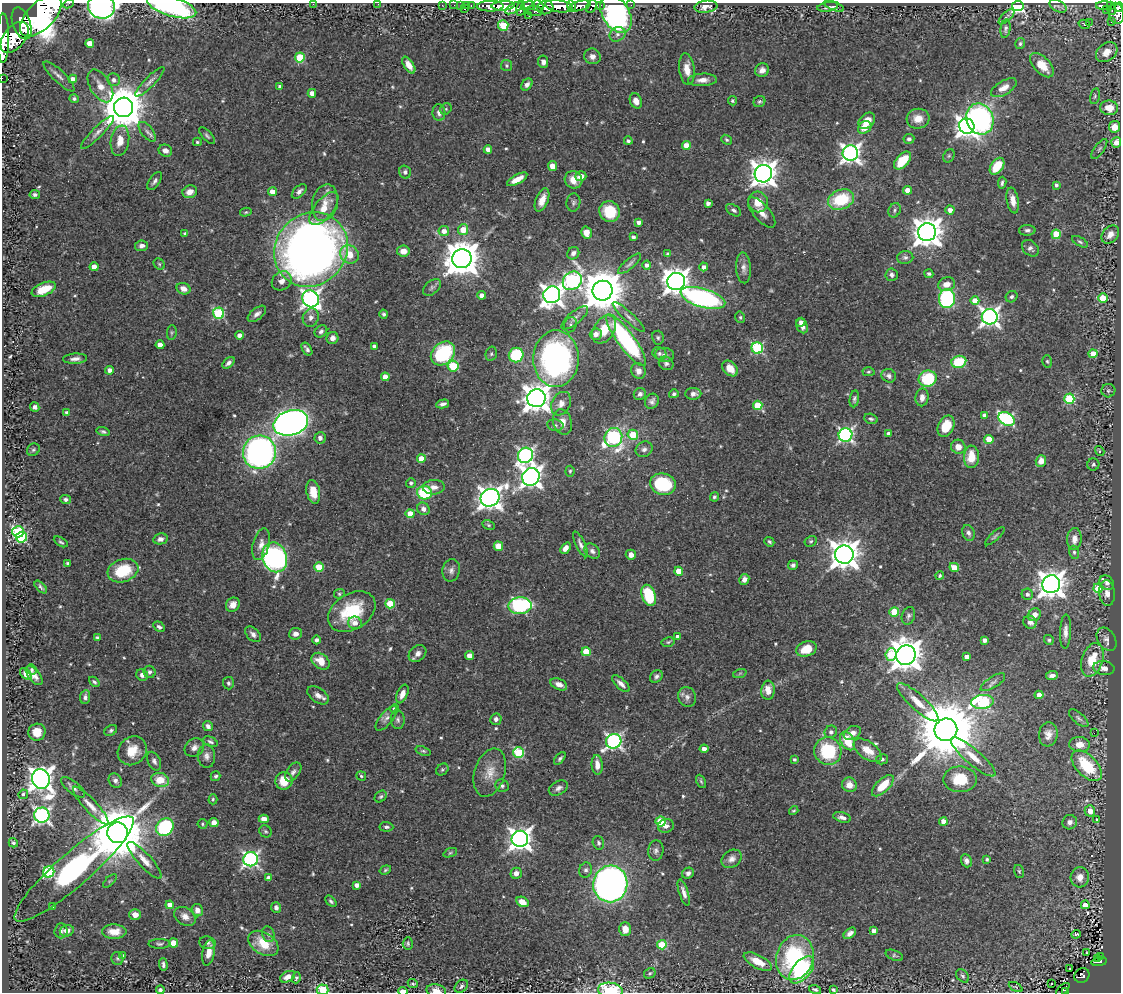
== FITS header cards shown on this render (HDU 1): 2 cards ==
NAXIS1  =                 1119
NAXIS2  =                  990

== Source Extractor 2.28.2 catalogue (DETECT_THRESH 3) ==
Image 1119 x 990 px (HDU 1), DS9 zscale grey, 1 PNG px = 1 image px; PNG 1123 x 994 px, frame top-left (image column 1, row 990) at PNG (2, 3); each listed source drawn as its Kron ellipse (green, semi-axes under 4 px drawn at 4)
Background 0.686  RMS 0.019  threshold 0.0566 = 3 sigma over >= 5 px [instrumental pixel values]
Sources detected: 586; of the 586, the 500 brightest by FLUX_AUTO listed and drawn (86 fainter detections omitted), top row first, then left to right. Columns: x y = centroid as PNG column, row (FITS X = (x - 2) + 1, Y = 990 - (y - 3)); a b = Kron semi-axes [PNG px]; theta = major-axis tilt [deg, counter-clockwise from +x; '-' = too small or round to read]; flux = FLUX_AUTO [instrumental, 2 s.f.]
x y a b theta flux
68 4 5 2 - 31
313 4 2 2 - 4.2
378 4 2 2 - 3.9
442 5 2 2 - 9.7
454 5 2 2 - 8
460 5 2 2 - 8.4
471 5 3 2 - 21
631 5 2 2 - 5.6
467 6 4 3 - 38
490 6 13 5 1 1000
503 6 11 4 4 1200
528 6 7 4 12 520
538 6 6 5 - 220
559 6 14 6 -8 1600
572 6 6 3 -66 320
580 6 11 5 13 770
591 6 7 5 61 220
600 6 3 3 - 120
834 6 11 4 -21 2.3
1018 6 5 5 - 270
1058 6 9 5 -26 4.2
1104 6 8 3 2 160
1111 6 4 3 - 120
101 7 13 12 - 490
172 7 25 9 -17 210
545 7 8 6 16 750
706 7 11 6 7 8
828 7 10 5 10 3.9
1119 7 5 3 - 210
514 8 9 4 30 430
464 9 3 3 - 59
521 9 7 4 80 340
1106 10 2 2 - 5.2
1112 10 5 3 - 51
534 11 9 5 -5 200
1116 13 11 7 -78 590
616 14 21 13 -58 530
41 15 26 13 46 21000
529 16 2 2 - 5.4
1006 17 10 4 43 2.9
1089 22 3 3 - 21
1111 22 3 2 - 13
22 23 16 9 -71 1700
1084 24 6 4 -16 1.9
503 25 5 5 - 53
1005 29 9 5 83 3.1
617 34 8 7 - 4.8
15 37 18 10 51 1600
3 38 25 6 90 1600
90 43 4 4 - 14
1020 44 5 5 - 2.4
1107 52 12 8 38 13
592 56 8 7 - 7.1
300 57 5 5 - 64
543 62 6 5 - 6.1
409 65 9 5 -57 10
1042 65 15 8 -46 22
507 66 6 5 - 2.6
687 69 16 7 -84 14
762 70 7 6 - 6.8
59 76 20 6 -44 7
2 78 2 2 - 5.6
73 79 4 4 - 9.2
114 80 6 6 - 5.5
702 80 14 6 3 9
150 82 20 5 45 5.8
527 84 7 5 49 4.5
100 86 18 10 -58 16
280 86 4 3 - 3.2
1004 88 14 7 31 11
312 93 4 4 - 9.3
1095 96 8 4 76 2.2
74 99 5 4 - 2.6
636 101 8 6 -67 9.2
732 101 4 4 - 1.9
759 102 6 5 - 2.5
124 107 10 9 - 5000
1109 108 9 7 -7 15
446 109 6 5 - 2.1
439 113 8 6 -88 5.9
918 119 11 10 - 15
980 119 16 13 -71 310
867 121 9 7 44 13
967 126 8 7 - 810
865 127 7 5 35 16
1114 127 6 5 - 15
98 132 22 5 45 7.6
147 132 12 6 -51 5.2
207 136 10 4 -49 2.9
909 139 5 5 - 3.5
726 140 6 4 -39 2.2
120 141 15 9 81 16
628 141 4 3 - 2.9
197 142 4 4 - 1.9
1116 142 5 5 - 8.5
686 145 4 4 - 18
488 149 4 4 - 8.9
1099 149 12 5 55 3.5
165 151 7 6 - 6.4
850 153 8 7 - 620
949 156 7 5 68 2.2
903 160 11 6 48 38
552 166 5 4 - 11
997 166 9 6 54 35
405 172 6 5 - 3.3
763 174 9 8 - 1400
581 176 5 5 - 14
517 179 11 4 29 14
573 180 9 8 - 14
155 181 10 5 56 4.2
1002 183 6 3 83 2.7
1056 185 4 3 - 3.2
908 190 4 4 - 19
299 191 9 5 43 4.8
190 192 7 6 - 11
272 192 4 4 - 15
35 195 5 4 - 3.5
542 200 12 6 68 13
841 200 13 9 22 61
1013 200 13 6 -79 9.9
573 202 9 7 81 3.8
758 202 10 10 - 19
325 203 18 12 76 18
708 203 4 4 - 5.7
324 209 20 9 51 20
733 210 8 5 -33 3.4
894 210 7 6 - 3
950 210 4 4 - 7.9
246 212 5 4 - 1.9
610 212 11 10 - 43
762 212 19 8 -49 11
639 222 4 3 - 5.8
463 230 6 5 - 22
1027 230 8 5 1 3.9
444 231 5 5 - 8.4
586 232 6 5 - 14
927 232 9 9 - 2000
185 234 4 3 - 2.8
1056 234 5 4 - 49
1110 235 10 7 48 10
633 237 4 3 - 3.7
1080 242 9 4 -29 2.6
142 246 6 5 - 5.6
1030 248 9 7 -42 5
311 249 39 35 48 1200
403 251 6 5 - 10
573 253 6 5 - 5.8
349 254 10 8 -41 18
668 254 4 3 - 3.2
905 257 8 6 10 4.1
462 259 10 9 - 3300
159 264 6 5 - 2.1
630 264 14 5 41 4.3
647 265 4 4 - 5
94 267 4 4 - 14
704 267 4 4 - 5.1
743 268 15 7 -87 7.3
929 274 4 4 - 3
892 275 6 6 - 4
282 281 10 8 40 8.9
572 281 10 8 41 340
676 281 9 8 - 1200
947 284 8 7 - 11
432 287 10 6 42 4.2
44 289 13 6 22 27
183 289 7 5 -21 8.7
602 291 10 9 - 4900
481 295 4 4 - 7.3
552 295 8 8 - 960
1012 297 6 5 - 3
703 298 23 9 -16 290
1103 298 5 4 - 32
311 299 9 8 - 580
947 299 9 8 - 170
975 301 4 4 - 18
219 313 5 5 - 110
257 314 11 5 39 6
384 314 4 4 - 2.8
629 317 21 5 -43 6.3
740 317 6 4 -76 2
990 317 8 8 - 600
311 318 9 8 - 6.8
575 318 16 6 40 7.3
801 322 4 3 - 4.7
570 325 8 6 71 3.6
802 326 8 5 -63 7.3
604 329 15 10 58 31
321 331 7 5 42 3.9
172 332 7 5 83 2
596 334 6 5 - 7.6
239 335 4 4 - 8.5
332 338 6 6 - 7.4
658 338 7 6 - 3
626 340 31 8 -53 210
160 345 4 4 - 15
374 346 4 3 - 3.9
757 348 6 5 - 140
307 349 7 3 -56 3.5
443 353 13 10 43 110
659 353 7 6 - 3.4
491 354 7 5 75 2.2
1093 354 4 4 - 24
516 355 7 7 - 86
665 355 9 7 -7 4.3
75 359 12 5 3 6.6
556 359 28 23 89 340
1047 361 6 4 -73 1.9
959 362 7 6 - 53
229 363 7 4 41 4.5
666 363 7 6 - 3.6
453 366 5 5 - 79
730 368 9 6 -46 15
110 370 4 4 - 6.4
638 371 8 7 - 8.1
868 372 6 4 2 1.9
889 376 7 6 - 4.3
385 377 4 4 - 16
928 379 9 8 - 72
1108 391 7 6 - 2.5
640 394 6 6 - 4.4
674 394 5 4 - 3.3
693 394 8 6 1 5.7
922 397 9 6 81 7.4
536 398 9 9 - 1700
854 399 8 4 81 3.1
1069 399 5 5 - 89
652 401 8 6 59 4.6
443 404 6 4 12 4.1
561 404 12 9 61 10
758 405 4 4 - 44
35 407 5 4 - 4.8
67 413 4 3 - 3.9
985 415 4 4 - 8.8
871 419 7 5 -16 2.6
1007 419 9 6 -32 190
562 422 13 9 -73 12
291 423 18 12 17 910
555 425 8 5 -10 3.2
946 426 11 7 63 32
103 432 6 4 -16 2.4
888 434 4 3 - 5.4
633 435 5 5 - 40
845 435 7 6 - 310
613 437 9 9 - 260
320 438 5 5 - 6.4
989 439 4 4 - 27
958 447 7 7 - 10
644 449 9 7 32 5.5
33 450 7 6 - 2.5
1100 451 5 4 - 2
259 452 17 16 - 480
525 455 8 7 - 370
971 457 11 7 88 25
421 459 4 4 - 22
1041 461 6 5 - 11
1093 464 6 6 - 3.3
570 471 5 4 - 2
531 477 9 8 - 880
411 483 5 4 - 3.4
663 484 13 10 -14 80
434 487 11 7 4 8.5
313 492 12 6 -78 25
424 493 7 6 - 64
714 497 5 4 - 2.5
490 498 9 8 - 1100
66 499 5 4 - 3.5
423 509 6 6 - 6.5
410 514 4 4 - 22
488 525 6 4 -27 2.2
18 532 6 5 - 120
968 533 8 6 -69 4.6
995 536 12 4 42 2.7
21 537 6 5 - 100
160 539 7 5 14 5.9
1074 539 11 7 87 10
811 541 6 5 - 2.2
61 542 8 4 -30 2.3
769 542 5 4 - 2.5
261 544 16 8 75 11
580 544 14 4 -64 5.8
498 546 5 4 - 33
565 548 6 4 50 8.3
592 551 8 6 -39 4.8
1074 552 6 5 - 2.6
631 555 5 5 - 8.4
844 555 9 9 - 1900
275 557 15 12 -70 320
68 563 4 3 - 2.3
793 565 5 4 - 3.4
319 567 5 4 - 30
954 567 5 4 - 15
451 570 11 8 78 6.2
123 571 16 11 18 52
679 571 4 4 - 21
940 576 4 4 - 2.8
744 579 5 5 - 7.3
1107 583 8 6 -45 6
1051 584 9 9 - 1600
41 587 8 3 -46 3
1098 588 5 4 - 27
1107 593 13 7 -86 11
339 594 5 4 - 2
1027 594 6 5 - 3.3
649 595 11 6 -71 62
390 604 5 4 - 52
233 605 7 6 - 11
520 606 11 8 4 170
352 612 25 17 32 73
894 612 5 4 - 41
1034 615 7 6 - 9.6
908 616 9 6 70 3.8
1030 622 7 6 - 7
355 623 7 6 - 8.9
159 627 6 4 -31 3.8
1065 632 17 5 88 8.5
253 634 9 6 -46 5.3
295 634 6 6 - 7.3
97 637 4 3 - 2.4
678 637 4 4 - 6.2
1107 639 12 9 -58 8
317 640 4 4 - 4.1
984 640 4 4 - 5.5
1049 640 5 5 - 2.5
668 642 7 4 12 1.9
807 649 10 7 20 28
586 652 4 4 - 44
417 654 10 7 42 7.9
891 654 6 5 - 62
906 655 10 9 - 2300
469 656 4 4 - 13
966 657 4 4 - 7.5
1092 660 17 10 72 35
321 661 10 7 -38 19
1104 668 11 7 -8 8.7
31 669 5 5 - 2.2
150 672 6 6 - 3.4
740 673 7 4 19 2
26 674 7 4 -44 9.2
34 675 11 5 -51 8.4
142 675 6 5 - 6
1052 675 6 4 7 5.8
656 676 7 5 44 3.7
94 682 6 4 -43 2.7
993 682 14 5 32 4.5
228 683 6 5 - 3
559 684 9 5 -23 8.6
621 684 11 5 -43 6.7
768 690 9 7 85 18
402 694 10 5 66 9.8
318 695 12 7 -34 7.8
1039 695 4 4 - 11
85 697 7 5 82 4.2
687 697 10 8 -69 6.7
918 702 27 7 -42 21
982 702 11 7 6 160
395 709 4 4 - 4
386 718 15 6 50 5.6
1079 718 12 5 -41 3.6
496 719 6 5 - 4.5
398 720 9 7 -85 4
208 726 5 4 - 4.9
111 730 7 5 34 2.5
946 730 11 11 - 13000
37 732 9 8 - 17
831 732 6 6 - 3.9
852 733 9 6 28 7.6
1094 733 4 2 - 36
1048 734 12 9 84 9.5
614 741 8 7 - 370
848 741 10 6 -61 31
210 742 8 4 -23 3.2
1080 744 10 7 -4 13
194 747 10 8 35 7.3
704 749 4 4 - 9.2
868 750 16 8 -36 21
132 751 15 13 43 25
423 751 8 4 -17 2.2
828 751 14 13 - 80
519 753 5 5 - 100
207 756 12 8 -87 7.3
973 757 28 7 -41 19
560 758 7 4 51 2.9
882 759 6 5 - 2.7
794 760 4 3 - 2.8
154 761 10 6 -63 4.6
597 765 10 5 -86 9.8
1087 766 19 10 -46 65
442 770 7 5 41 2.3
293 772 11 6 53 4.9
490 773 25 15 73 23
216 776 5 4 - 2.3
361 776 5 4 - 1.9
41 779 10 9 - 1400
960 779 17 13 0 37
115 780 7 6 - 4.5
160 780 9 7 -16 28
284 781 9 8 - 25
701 781 7 4 -63 2
849 785 7 7 - 12
502 786 7 6 - 3.3
883 786 14 6 44 34
73 787 14 6 -39 7.4
558 788 10 6 29 5.5
23 794 5 4 - 3.7
381 796 7 5 42 2.4
213 799 5 4 - 1.9
91 806 25 6 -47 14
794 811 5 3 - 1.9
1090 811 5 5 - 16
42 815 7 7 - 400
842 817 9 5 -15 6.2
264 819 5 4 - 9.9
1096 819 4 4 - 1.9
660 821 5 5 - 61
943 821 4 4 - 12
1070 822 7 7 - 5.7
214 823 4 4 - 15
203 824 5 4 - 1.9
666 826 8 6 15 4.9
165 827 9 8 - 140
386 827 7 5 -4 3.3
265 831 6 5 - 2.4
118 833 10 10 - 11000
520 839 8 8 - 970
13 843 5 4 - 2.7
598 843 7 5 -73 3.5
656 850 10 7 84 4.9
450 853 7 4 22 1.9
251 859 7 7 - 370
732 859 11 8 35 7.4
987 859 4 3 - 1.9
145 860 24 7 -47 13
966 861 7 5 -68 4.8
74 869 78 17 41 280
385 870 6 4 20 2
586 870 7 6 - 4.1
1019 871 6 5 - 1.9
49 872 5 5 - 130
516 873 6 5 - 8.5
688 873 6 5 - 4.1
1080 877 10 9 - 11
269 878 4 4 - 7.9
110 881 8 3 45 1.9
610 884 18 17 - 710
357 885 4 4 - 7.3
684 892 14 4 -73 6.5
331 901 7 3 -45 2.5
522 902 6 5 - 15
170 905 4 4 - 13
1085 905 4 4 - 19
52 907 3 3 - 2.1
276 907 5 5 - 4.5
197 910 6 5 - 7.9
135 915 5 5 - 10
185 916 12 8 -33 8.4
625 929 7 6 - 14
61 931 7 6 - 4
67 931 7 5 16 8.1
874 931 4 4 - 6.4
114 932 12 7 0 16
850 933 7 4 38 5.1
268 934 8 6 -77 3.5
1076 934 5 3 - 3.2
174 943 4 4 - 29
207 943 8 6 -9 4.2
263 943 16 10 -32 33
408 943 6 5 - 2.3
159 944 11 5 0 3
662 945 5 4 - 58
209 953 13 6 79 12
1086 953 3 2 - 3.4
123 955 3 3 - 3.2
894 955 9 5 -21 2.5
1101 956 3 3 - 13
117 958 6 6 - 2.4
795 958 23 18 74 150
1098 959 3 2 - 19
758 962 15 6 -27 19
1099 962 8 4 9 90
163 965 6 4 -86 3.5
1069 969 3 2 - 4
802 970 16 9 50 120
650 973 6 5 - 2.3
1082 975 8 7 - 110
963 976 8 5 -50 2.8
288 977 8 5 26 9.4
296 978 5 4 - 2.5
413 984 5 4 - 2.2
1051 984 3 2 - 2.5
461 986 7 5 43 3.4
1016 987 7 4 -28 1.8
815 989 6 4 -17 2.5
160 990 4 4 - 3.4
323 990 6 5 - 76
610 990 12 7 -7 78
833 990 4 3 - 2.4
1063 990 8 2 45 19
403 991 5 3 - 21
436 991 10 6 -11 12
1065 992 4 3 - 17
At the frame edge (FLAGS 8, measured only in part): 15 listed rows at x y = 68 4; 313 4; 378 4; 101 7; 172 7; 1119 7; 41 15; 3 38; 2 78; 160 990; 323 990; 610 990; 403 991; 436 991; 1065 992
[86 fainter detections neither listed nor drawn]